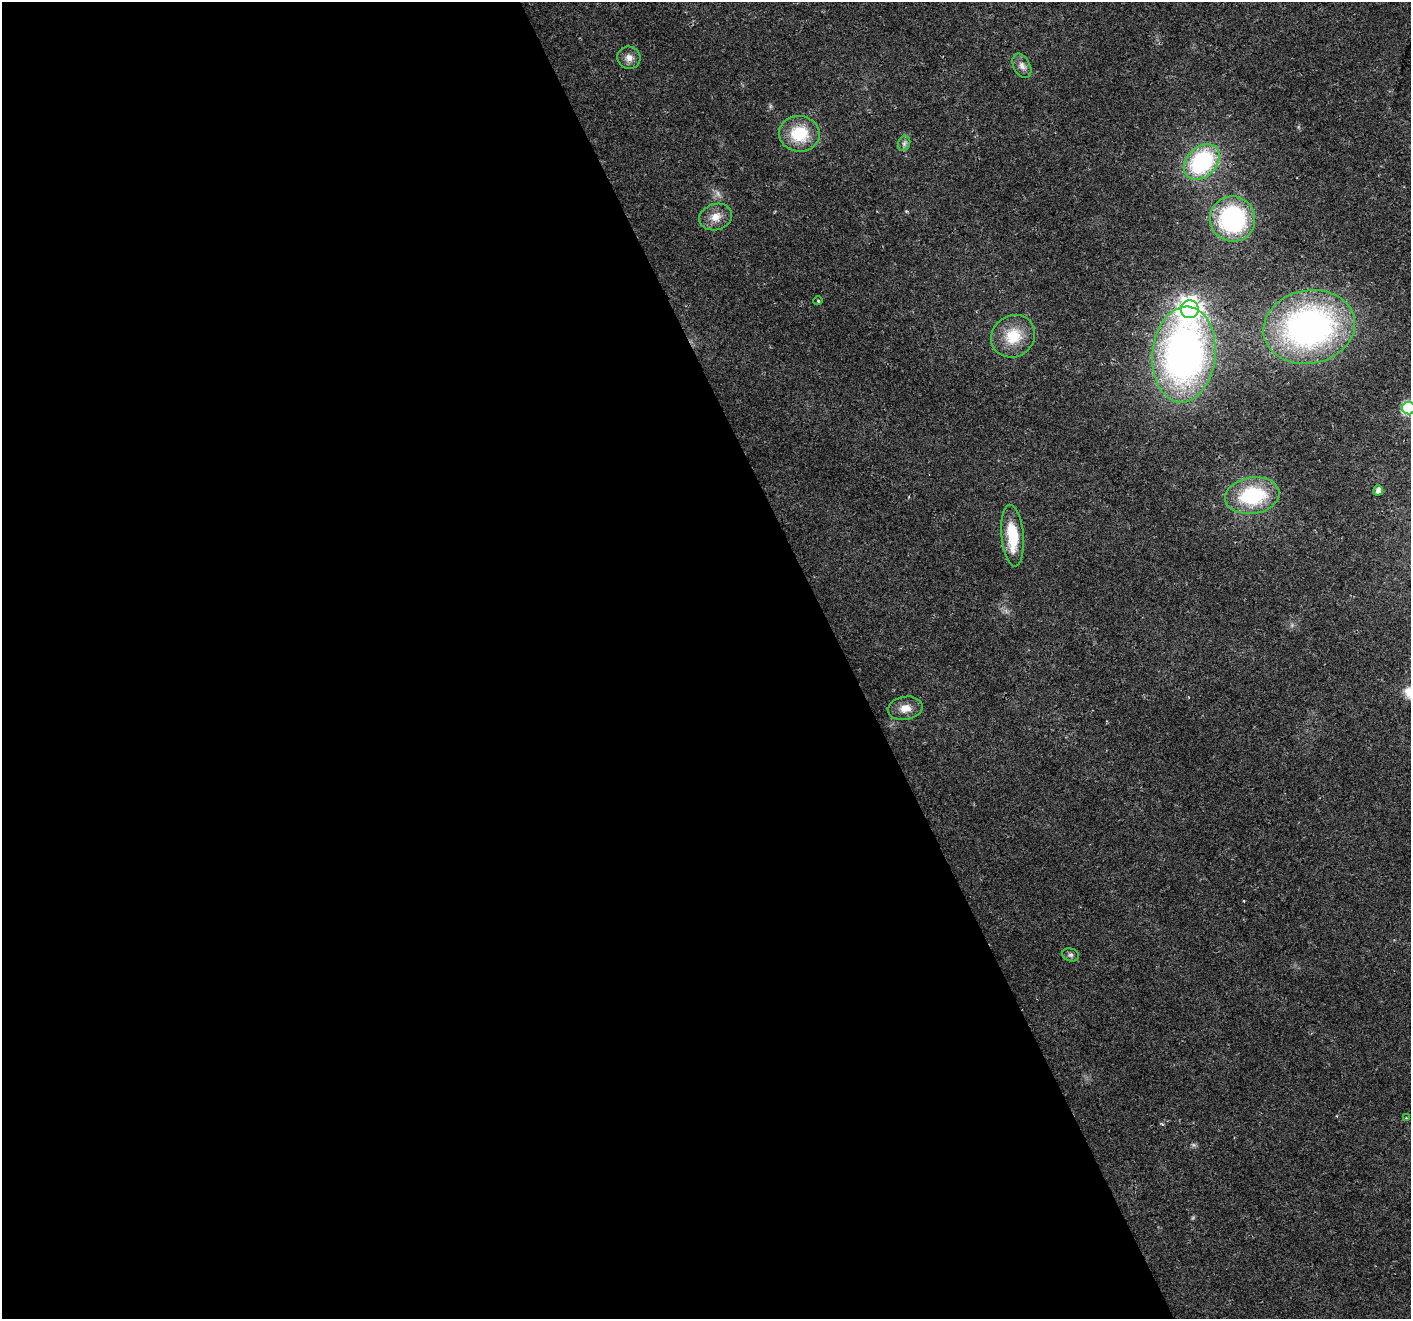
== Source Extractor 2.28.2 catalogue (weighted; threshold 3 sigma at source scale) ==
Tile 9 of 4 x 4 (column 1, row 3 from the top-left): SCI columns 2-1410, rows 1462-2778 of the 5638 x 5498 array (HDU 1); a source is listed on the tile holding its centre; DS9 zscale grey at full resolution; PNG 1413 x 1321 px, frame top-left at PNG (2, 2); each listed source drawn as its Kron ellipse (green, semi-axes under 4 px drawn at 4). Shown black and unused: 60% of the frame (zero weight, under 2 of 3 exposures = <1% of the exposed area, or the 3 px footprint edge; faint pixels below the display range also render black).
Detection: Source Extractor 2.28.2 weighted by HDU 2 'WHT'; one run over the whole footprint, this tile lists its part. Background 0.026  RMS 0.0035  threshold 0.0158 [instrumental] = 3 sigma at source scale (4.5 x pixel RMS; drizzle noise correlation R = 1.50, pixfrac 1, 0.0396/0.0396 arcsec/px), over >= 5 px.
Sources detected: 21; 1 too faint to see at this stretch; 1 cosmic-ray / hot-pixel residue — neither listed nor drawn; the other 19 listed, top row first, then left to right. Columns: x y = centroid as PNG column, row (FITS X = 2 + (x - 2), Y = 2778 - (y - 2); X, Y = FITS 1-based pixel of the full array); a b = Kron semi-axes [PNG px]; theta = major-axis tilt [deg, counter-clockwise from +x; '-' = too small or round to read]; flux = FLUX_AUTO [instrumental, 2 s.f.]
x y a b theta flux
629 58 11 11 - 2.5
1022 66 13 8 -63 2
799 134 20 18 -5 14
904 143 8 6 69 0.96
1202 162 20 15 44 40
716 217 17 13 17 4.4
1233 219 22 22 - 45
818 301 4 4 - 0.47
1190 309 9 9 - 270
1309 327 46 36 11 110
1013 336 23 20 35 11
1184 354 48 31 84 170
1409 408 6 6 - 42
1378 490 5 5 - 2
1252 496 27 18 9 28
1013 536 31 11 -85 13
905 708 17 11 9 3.9
1071 955 8 6 -14 0.98
1406 1118 3 3 - 0.29
Isophote crosses this tile's border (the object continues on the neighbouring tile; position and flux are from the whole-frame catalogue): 1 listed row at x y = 1409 408